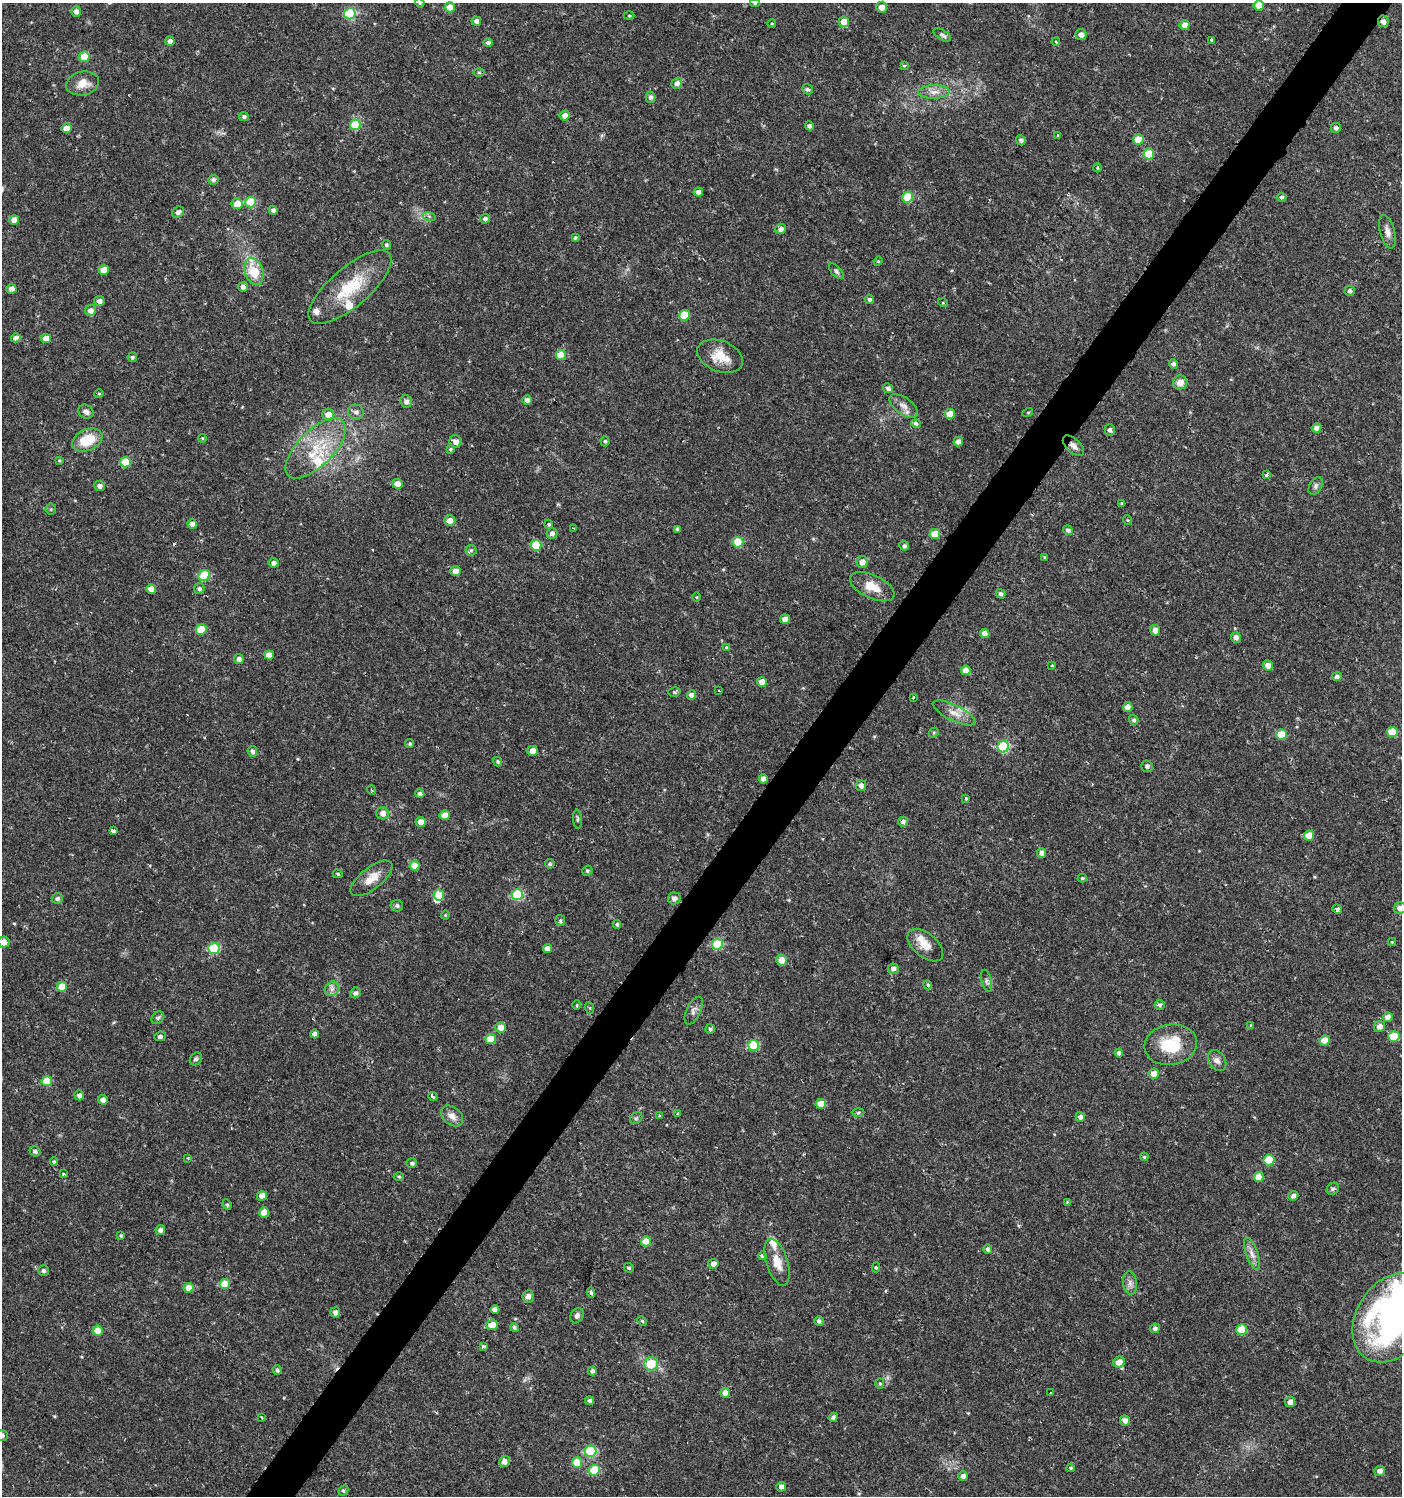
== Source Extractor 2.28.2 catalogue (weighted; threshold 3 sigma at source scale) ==
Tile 10 of 4 x 4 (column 2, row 3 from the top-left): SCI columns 1643-3042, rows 1496-2989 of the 6033 x 6002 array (HDU 1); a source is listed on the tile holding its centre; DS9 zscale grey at full resolution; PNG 1404 x 1498 px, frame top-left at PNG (2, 3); each listed source drawn as its Kron ellipse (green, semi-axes under 4 px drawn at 4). Shown black and unused: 4% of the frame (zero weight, under 2 of 3 exposures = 1% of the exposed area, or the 3 px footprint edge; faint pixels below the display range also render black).
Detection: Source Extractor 2.28.2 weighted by HDU 2 'WHT'; one run over the whole footprint, this tile lists its part. Background 0.0256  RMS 0.0039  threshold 0.0174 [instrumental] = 3 sigma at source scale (4.5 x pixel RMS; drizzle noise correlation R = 1.50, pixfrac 1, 0.0396/0.0396 arcsec/px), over >= 5 px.
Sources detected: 303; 2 inside a brighter object's white glare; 2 cosmic-ray / hot-pixel residue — neither listed nor drawn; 6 inside a brighter listed object's ellipse — not listed separately; the other 293 listed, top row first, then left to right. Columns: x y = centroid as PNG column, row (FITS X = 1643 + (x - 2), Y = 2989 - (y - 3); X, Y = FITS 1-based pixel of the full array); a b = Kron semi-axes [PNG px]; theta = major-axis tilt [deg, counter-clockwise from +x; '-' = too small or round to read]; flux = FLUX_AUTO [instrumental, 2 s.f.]
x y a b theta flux
420 3 5 3 - 0.37
755 3 5 4 - 0.57
1259 5 5 5 - 5
450 7 5 5 - 6.2
882 7 5 5 - 3.4
76 11 5 5 - 1.8
350 14 6 5 - 33
629 16 5 3 - 0.4
476 21 4 4 - 1.5
1383 21 6 5 - 1.9
844 22 5 5 - 5.2
772 24 4 3 - 0.29
1185 25 5 5 - 2.6
942 35 10 5 -33 0.98
1081 35 5 5 - 2.3
1211 40 4 3 - 1.1
170 41 4 4 - 1.6
1056 42 4 3 - 0.32
488 43 5 4 - 1.2
84 57 5 5 - 10
904 66 4 4 - 0.84
479 73 5 3 - 0.44
83 83 17 11 12 4.6
677 83 6 5 - 1.8
807 89 6 5 - 0.64
934 92 16 7 3 3
650 97 5 5 - 1.2
244 116 5 4 - 0.92
565 116 5 5 - 2.5
355 125 5 5 - 14
809 126 4 4 - 1.3
67 128 5 4 - 5.2
1336 128 5 5 - 1.1
1058 135 3 2 - 0.55
1021 140 5 4 - 1.1
1138 140 5 5 - 7.3
1149 154 5 5 - 11
1097 168 4 3 - 0.43
213 180 5 5 - 1.2
698 192 4 4 - 2
908 197 5 5 - 15
1281 197 5 4 - 0.69
251 202 5 5 - 17
237 204 5 5 - 5.1
273 210 4 4 - 1.3
178 212 6 5 - 1.5
429 216 6 4 -18 0.65
485 219 5 5 - 1.4
14 220 5 4 - 3.8
780 229 5 5 - 1.9
1387 232 17 7 -75 2.8
575 238 4 3 - 0.62
386 245 5 4 - 0.7
878 261 5 4 - 0.46
104 270 5 4 - 4.5
254 271 14 9 -71 12
836 271 9 5 -48 0.95
243 287 5 5 - 1.6
350 287 52 19 40 19
11 289 5 4 - 1.8
1350 291 5 5 - 0.91
869 299 5 4 - 0.84
99 301 5 5 - 1.6
943 303 5 3 - 0.34
91 310 5 5 - 2.1
684 315 5 5 - 11
16 338 5 4 - 2
46 338 5 4 - 4.5
561 355 5 5 - 7.3
720 356 24 15 -20 7.9
132 357 5 4 - 0.71
1174 364 4 4 - 1.1
1180 382 7 7 - 3.2
888 388 5 4 - 1.1
99 394 5 4 - 0.44
527 400 5 4 - 2
406 401 6 5 - 1.6
904 406 16 8 -36 2.8
86 412 8 6 -30 1.6
356 412 8 7 - 1.6
1028 412 5 3 - 0.35
950 414 5 5 - 6.8
328 415 6 6 - 3.8
916 424 5 4 - 1.2
1316 428 5 4 - 1.9
1110 430 5 5 - 1.1
202 438 4 4 - 0.38
87 440 16 10 24 11
456 441 6 6 - 2.2
605 441 5 4 - 0.67
958 442 5 4 - 2.4
1073 446 13 7 -42 2.3
316 448 39 18 45 18
450 449 4 3 - 0.47
59 460 4 3 - 0.42
125 462 5 5 - 11
1266 475 3 3 - 1.4
397 484 5 5 - 3.3
100 486 5 5 - 1.5
1316 486 9 6 61 1.2
1122 504 4 3 - 0.61
51 509 5 5 - 0.57
450 520 5 5 - 3.5
1127 520 5 3 - 0.34
192 524 5 4 - 2.5
549 524 5 4 - 0.57
574 528 2 2 - 0.31
677 529 4 3 - 0.96
1068 530 5 4 - 0.94
552 533 5 5 - 1.5
935 534 5 5 - 8.8
738 542 5 5 - 13
536 545 5 5 - 12
904 546 5 4 - 1
471 550 5 5 - 0.59
1044 557 3 3 - 0.78
862 562 6 5 - 2.7
274 563 5 4 - 1.4
455 571 5 5 - 3.2
204 576 6 5 - 16
872 587 24 11 -25 6.6
199 588 5 5 - 1
151 589 5 5 - 4.2
1000 594 5 4 - 0.86
696 597 5 3 - 0.34
785 619 5 4 - 2.9
201 629 5 5 - 10
1155 630 5 5 - 2.6
985 633 4 4 - 3.1
1236 637 5 5 - 1.9
726 647 4 3 - 0.38
269 655 5 4 - 3
239 659 5 4 - 2.1
1052 665 4 2 - 0.27
1268 665 5 5 - 2.5
966 670 5 5 - 4.1
1337 677 5 4 - 1.2
762 682 5 5 - 2.8
719 691 3 2 - 0.28
674 692 6 5 - 0.66
691 695 5 4 - 2.2
913 697 4 3 - 0.45
1128 707 5 4 - 3.5
954 713 23 8 -26 4.1
1134 720 5 4 - 0.87
1392 732 5 5 - 7.9
934 733 5 4 - 0.49
1281 734 5 5 - 8
410 744 4 4 - 0.61
1003 747 6 5 - 34
252 751 5 5 - 1.3
532 751 5 5 - 2.8
498 762 5 4 - 0.67
1147 766 6 5 - 1
763 779 4 4 - 3
861 786 5 5 - 1.7
371 790 5 3 - 0.41
420 794 4 4 - 1.5
966 798 3 3 - 2.4
383 813 6 6 - 2.6
445 815 5 5 - 5.9
577 819 9 4 -86 0.64
421 822 5 5 - 2.9
903 822 5 5 - 1.2
113 831 4 3 - 6.3
1309 836 5 5 - 5.6
1041 853 5 4 - 1.5
550 864 5 4 - 0.67
414 866 5 5 - 6.6
587 871 5 5 - 0.74
338 874 5 3 - 0.48
372 878 25 10 38 5.3
1082 878 4 3 - 0.43
439 895 5 5 - 8.1
517 895 5 5 - 28
674 898 6 6 - 1.6
57 899 5 5 - 0.97
397 906 6 5 - 0.92
1400 908 6 5 - 2
1337 909 5 4 - 1.7
445 915 4 4 - 0.38
560 921 5 5 - 0.66
617 924 4 4 - 0.72
4 942 6 5 - 3.1
1392 942 4 4 - 0.36
717 944 5 5 - 23
925 945 21 12 -40 5.7
214 949 6 5 - 27
548 949 4 4 - 2.6
782 960 5 5 - 3.5
893 969 5 5 - 1.5
987 981 11 5 -77 1.1
928 985 5 4 - 0.72
62 987 5 5 - 8.2
332 989 8 6 46 1.6
355 993 6 5 - 1.2
577 1005 5 3 - 0.37
1160 1005 5 5 - 0.93
590 1008 6 4 -71 0.46
694 1011 15 7 64 1.8
1388 1017 5 4 - 2.6
158 1018 7 5 44 0.8
1251 1026 4 3 - 2.5
1380 1026 5 5 - 2.3
501 1027 5 5 - 3.9
710 1029 5 4 - 0.83
314 1034 4 4 - 1.9
160 1036 5 4 - 1.1
1394 1036 5 5 - 13
491 1039 5 5 - 8.6
1325 1040 5 5 - 5
754 1045 5 5 - 19
1171 1045 26 20 9 15
1119 1053 4 4 - 1.2
196 1059 7 5 51 0.76
1217 1060 11 8 -55 2
1154 1074 5 5 - 3.6
47 1081 5 5 - 9.2
79 1095 5 4 - 1.5
433 1097 5 3 - 4.5
103 1100 5 4 - 2
821 1104 5 5 - 4.4
678 1113 3 3 - 1
858 1113 6 4 2 0.52
659 1115 4 3 - 0.4
452 1116 12 9 -39 2.8
1080 1117 5 4 - 1.5
636 1118 7 5 43 0.72
35 1151 6 4 -42 1
1144 1157 4 3 - 0.39
188 1158 3 3 - 0.32
1269 1160 5 5 - 11
54 1161 4 4 - 0.49
412 1163 5 5 - 0.87
63 1174 3 3 - 1.2
399 1176 5 3 - 0.41
1258 1177 5 5 - 3.9
1333 1189 7 5 43 0.75
262 1196 5 4 - 2.7
1293 1196 5 5 - 1.4
1067 1202 4 4 - 0.36
227 1205 5 4 - 0.59
264 1212 5 5 - 6.9
160 1230 5 5 - 1.3
121 1236 4 3 - 0.59
646 1241 5 5 - 6.1
988 1249 5 4 - 1.1
1252 1254 17 6 -70 2.5
763 1256 4 4 - 2.2
777 1262 24 10 -72 5.7
713 1264 5 5 - 2
876 1267 5 4 - 0.58
629 1268 5 4 - 0.71
44 1271 5 5 - 1.1
1130 1283 12 7 -82 1.8
225 1284 5 5 - 8
188 1288 5 5 - 4.3
591 1293 5 4 - 0.75
528 1296 6 5 - 1.9
495 1309 4 4 - 2.1
335 1312 5 5 - 1.7
577 1316 8 6 61 1.2
1391 1318 48 35 58 120
642 1321 5 4 - 0.49
819 1321 5 4 - 0.99
492 1325 5 5 - 5
514 1328 4 4 - 0.87
1155 1328 5 4 - 1.3
1242 1330 5 5 - 14
98 1331 5 5 - 6.8
483 1346 4 3 - 2
1119 1362 6 5 - 4.2
651 1364 7 7 - 9
277 1370 5 4 - 0.84
592 1371 4 4 - 1.2
880 1384 5 4 - 0.52
725 1393 5 4 - 2.2
1051 1393 3 2 - 0.54
590 1401 4 4 - 0.94
1290 1402 5 5 - 2.1
833 1417 5 4 - 0.93
261 1418 3 3 - 1.4
1125 1421 5 5 - 1.9
2 1435 5 5 - 0.93
591 1451 6 5 - 27
504 1461 5 5 - 2
577 1463 5 5 - 9.4
1071 1468 4 3 - 0.5
594 1470 5 5 - 14
1380 1471 5 5 - 2
963 1476 5 5 - 1.5
781 1487 5 5 - 1.4
343 1490 5 4 - 0.67
Overlapping masked pixels (flux is a lower limit): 3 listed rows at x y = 1383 21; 1073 446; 492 1325
Isophote crosses this tile's border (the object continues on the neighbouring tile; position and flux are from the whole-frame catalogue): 7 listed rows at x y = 420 3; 755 3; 1259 5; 1400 908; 4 942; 1391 1318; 2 1435